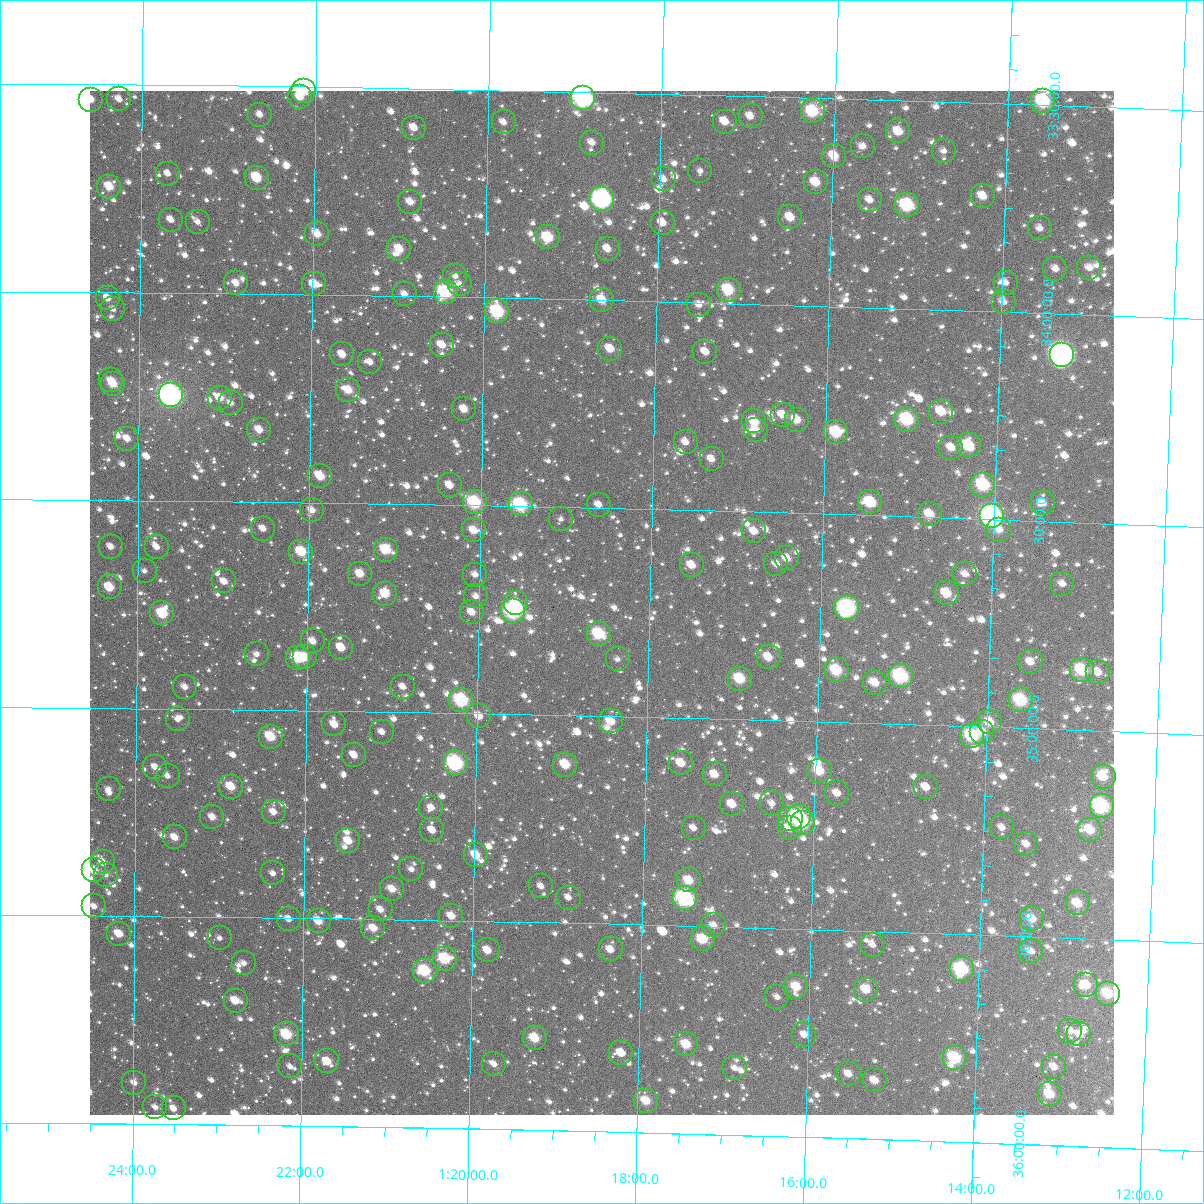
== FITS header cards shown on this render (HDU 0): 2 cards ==
NAXIS1  =                 1024
NAXIS2  =                 1024

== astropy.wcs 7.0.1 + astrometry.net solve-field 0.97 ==
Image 1024 x 1024 px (HDU 0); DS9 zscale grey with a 90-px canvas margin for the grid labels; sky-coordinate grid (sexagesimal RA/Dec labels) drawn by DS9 from the SOLVED WCS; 232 Tycho-2 reference stars matched to detected sources circled (green)
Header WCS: RA---TAN-SIP/DEC--TAN-SIP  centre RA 01:18:34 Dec +34:44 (19.64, +34.73 deg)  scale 8.66 arcsec/px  FOV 147.8' x 147.8'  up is +179 deg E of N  parity flipped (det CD > 0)
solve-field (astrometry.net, Tycho-2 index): VERIFIED the header's WCS against the Tycho-2 star catalogue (verified at 6 index scales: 12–232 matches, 0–1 conflicts across passes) and refined it, rather than solving blind
Solved WCS: RA---TAN-SIP/DEC--TAN-SIP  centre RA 01:18:34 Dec +34:44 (19.64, +34.73 deg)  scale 8.66 arcsec/px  FOV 147.9' x 147.9'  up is +179 deg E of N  parity flipped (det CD > 0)
The solver's refit moves the header's centre by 0.75 arcsec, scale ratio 1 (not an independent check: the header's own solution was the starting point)
Tycho-2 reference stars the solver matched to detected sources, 232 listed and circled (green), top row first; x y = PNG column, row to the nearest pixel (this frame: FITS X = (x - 90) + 1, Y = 1024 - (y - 91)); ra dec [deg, ICRS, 3 dp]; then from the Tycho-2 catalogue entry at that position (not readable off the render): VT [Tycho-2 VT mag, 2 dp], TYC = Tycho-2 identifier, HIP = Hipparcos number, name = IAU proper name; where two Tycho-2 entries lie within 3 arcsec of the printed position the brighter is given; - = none
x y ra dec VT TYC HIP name
304 91 20.533 +33.511 10.34 2296-493-1 6392 -
300 97 20.545 +33.525 10.92 2296-459-1 - -
583 98 19.726 +33.516 7.62 2295-784-1 6145 -
119 99 21.065 +33.535 11.80 2296-445-1 - -
91 100 21.147 +33.536 11.31 2296-442-1 - -
1043 101 18.399 +33.491 8.58 2295-790-1 5725 -
813 111 19.063 +33.532 9.25 2295-801-1 - -
260 115 20.658 +33.569 12.14 2296-319-1 - -
751 116 19.242 +33.549 10.95 2295-812-1 - -
504 122 19.955 +33.577 11.31 2295-963-1 - -
725 122 19.316 +33.563 10.84 2295-962-1 - -
414 128 20.213 +33.594 11.23 2295-956-1 - -
898 131 18.814 +33.575 10.33 2295-953-1 - -
592 143 19.699 +33.621 11.42 2295-908-1 - -
863 146 18.915 +33.613 12.37 2295-898-1 - -
944 151 18.681 +33.618 11.97 2295-873-1 - -
834 156 18.998 +33.638 10.46 2295-851-1 - -
700 171 19.383 +33.683 12.81 2295-859-1 - -
168 174 20.923 +33.713 11.81 2296-592-1 - -
257 178 20.665 +33.720 9.73 2296-581-1 - -
664 179 19.488 +33.706 11.80 2295-894-1 - -
816 182 19.048 +33.703 10.50 2295-903-1 - -
109 187 21.091 +33.746 10.29 2296-564-1 - -
983 196 18.564 +33.724 10.75 2295-952-1 - -
602 199 19.665 +33.757 7.64 2299-101-1 6127 -
870 200 18.890 +33.742 11.33 2295-972-1 - -
410 202 20.220 +33.773 11.19 2299-97-1 - -
907 205 18.781 +33.752 8.71 2299-98-1 - -
790 217 19.119 +33.789 10.84 2299-827-1 - -
171 220 20.912 +33.824 11.80 2300-62-1 - -
198 222 20.835 +33.828 12.19 2300-69-1 - -
663 223 19.489 +33.811 11.29 2299-69-1 - -
1040 228 18.397 +33.797 11.57 2299-60-1 - -
317 234 20.488 +33.853 10.62 2300-122-1 - -
548 237 19.820 +33.852 9.57 2299-11-1 - -
399 249 20.249 +33.887 10.47 2299-55-1 - -
608 249 19.646 +33.876 11.25 2299-53-1 - -
1089 268 18.248 +33.887 11.50 2299-673-1 - -
1055 269 18.347 +33.893 12.01 2299-785-1 - -
455 276 20.086 +33.949 11.66 2299-1280-1 - -
236 283 20.722 +33.974 11.34 2300-647-1 - -
1006 283 18.489 +33.931 11.57 2299-110-1 - -
314 284 20.495 +33.974 10.73 2300-297-1 - -
460 284 20.072 +33.969 12.05 2299-1094-1 - -
729 290 19.292 +33.968 9.44 2299-813-1 - -
446 292 20.113 +33.988 8.65 2299-1116-1 - -
405 294 20.232 +33.995 11.61 2299-1162-1 - -
108 298 21.094 +34.014 11.17 2300-623-1 - -
602 300 19.659 +33.999 10.33 2299-794-1 - -
1004 302 18.494 +33.977 11.68 2299-515-1 - -
699 305 19.378 +34.005 11.63 2299-246-1 - -
113 309 21.077 +34.040 11.98 2300-813-1 - -
497 311 19.962 +34.033 8.64 2299-1216-1 - -
442 345 20.120 +34.116 11.13 2299-1232-1 - -
610 349 19.632 +34.116 10.67 2299-456-1 - -
705 352 19.355 +34.118 10.83 2299-615-1 - -
342 354 20.410 +34.143 10.90 2300-307-1 - -
1062 355 18.317 +34.098 6.70 2299-988-1 5694 -
370 362 20.329 +34.160 11.37 2300-153-1 - -
111 380 21.082 +34.211 11.78 2300-773-1 - -
113 384 21.076 +34.219 10.28 2300-263-1 - -
348 390 20.392 +34.227 10.45 2300-771-1 - -
171 395 20.906 +34.246 6.37 2300-1644-1 6512 -
220 398 20.764 +34.251 10.87 2300-809-1 - -
231 403 20.733 +34.263 11.84 2300-287-1 - -
464 409 20.053 +34.269 10.83 2299-1240-1 - -
941 412 18.664 +34.245 10.48 2299-720-1 - -
783 415 19.126 +34.265 10.80 2299-1020-1 - -
797 420 19.084 +34.275 10.56 2299-1027-1 - -
907 420 18.764 +34.267 8.91 2299-1002-1 5852 -
754 421 19.207 +34.282 10.14 2299-1012-1 - -
259 430 20.649 +34.327 10.69 2300-1607-1 - -
756 430 19.200 +34.303 11.33 2299-1028-1 - -
836 432 18.967 +34.303 9.21 2299-422-1 - -
127 439 21.033 +34.351 11.07 2300-1573-1 - -
686 442 19.406 +34.337 11.55 2299-730-1 - -
969 445 18.582 +34.324 9.44 2299-682-1 - -
951 448 18.631 +34.331 11.27 2299-952-1 - -
712 459 19.329 +34.376 11.80 2299-679-1 - -
320 476 20.469 +34.437 10.28 2300-1333-1 - -
450 485 20.091 +34.453 10.85 2299-1072-1 - -
983 485 18.534 +34.418 8.85 2299-386-1 - -
475 502 20.017 +34.493 8.90 2299-1264-1 - -
870 502 18.862 +34.468 9.49 2299-773-1 - -
1043 503 18.359 +34.457 11.66 2299-719-1 - -
521 504 19.883 +34.496 8.75 2299-528-1 6204 -
599 505 19.655 +34.492 11.69 2299-881-1 - -
312 510 20.491 +34.519 11.16 2300-1286-1 - -
930 514 18.688 +34.493 10.36 2299-150-1 - -
992 516 18.506 +34.493 7.11 2299-584-1 5765 -
561 519 19.764 +34.528 12.01 2299-961-1 - -
263 529 20.634 +34.564 11.46 2300-1223-1 - -
474 530 20.018 +34.560 10.47 2299-1068-1 - -
999 530 18.484 +34.524 11.18 2299-212-1 - -
754 531 19.199 +34.547 10.81 2299-531-1 - -
111 547 21.078 +34.612 11.74 2300-1084-1 - -
157 547 20.944 +34.611 11.49 2300-960-1 - -
386 550 20.275 +34.610 9.69 2300-1282-1 - -
301 552 20.521 +34.619 9.78 2300-1069-1 - -
787 558 19.101 +34.610 10.88 2299-575-1 - -
776 564 19.131 +34.624 11.58 2299-390-1 - -
692 565 19.378 +34.632 10.77 2299-767-1 - -
145 571 20.979 +34.669 11.78 2300-1200-1 - -
360 574 20.349 +34.670 10.88 2300-784-1 - -
965 574 18.579 +34.634 12.08 2299-771-1 - -
475 575 20.012 +34.667 11.48 2299-1180-1 - -
224 581 20.746 +34.693 11.16 2300-1129-1 - -
1062 584 18.294 +34.649 11.61 2299-112-1 - -
110 587 21.081 +34.710 10.30 2300-1636-1 - -
947 593 18.631 +34.682 9.96 2299-1007-1 - -
385 594 20.274 +34.716 10.20 2300-1061-1 - -
476 596 20.008 +34.719 11.41 2299-1248-1 - -
516 603 19.890 +34.733 11.10 2299-148-1 - -
847 608 18.922 +34.726 7.74 2299-643-1 5891 -
513 611 19.898 +34.753 7.69 2299-376-1 6208 -
472 612 20.019 +34.757 10.97 2299-1278-1 - -
162 613 20.926 +34.771 9.54 2300-1131-1 - -
599 634 19.645 +34.803 9.10 2299-841-1 - -
313 641 20.484 +34.834 11.45 2300-1081-1 - -
341 648 20.400 +34.848 10.72 2300-1258-1 - -
257 654 20.648 +34.867 11.75 2300-1063-1 - -
305 657 20.507 +34.873 10.53 2300-1032-1 - -
769 657 19.147 +34.849 10.50 2299-485-1 - -
298 658 20.528 +34.874 9.34 2300-556-1 - -
618 659 19.589 +34.863 11.92 2299-510-1 - -
1031 662 18.378 +34.840 11.03 2299-365-1 - -
837 670 18.947 +34.875 9.49 2299-406-1 - -
1082 670 18.228 +34.855 9.33 2299-494-1 - -
1098 672 18.180 +34.858 10.76 2299-638-1 - -
901 676 18.757 +34.885 8.27 2299-446-1 5849 -
740 679 19.229 +34.902 9.61 2299-758-1 - -
875 683 18.832 +34.902 10.62 2299-986-1 - -
185 687 20.858 +34.948 11.45 2300-1191-1 - -
403 687 20.217 +34.940 11.76 2299-1145-1 - -
461 700 20.045 +34.970 8.57 2299-1243-1 6249 -
1021 700 18.403 +34.933 8.95 2299-713-1 - -
479 716 19.992 +35.007 10.87 2299-1287-1 - -
178 719 20.877 +35.025 12.27 2300-320-1 - -
611 721 19.605 +35.013 10.44 2299-354-1 - -
990 722 18.492 +34.988 10.42 2299-294-1 - -
334 724 20.417 +35.033 11.01 2300-342-1 - -
382 732 20.277 +35.049 11.96 2300-1192-1 - -
982 732 18.512 +35.013 10.77 2299-751-1 - -
972 736 18.543 +35.022 8.81 2299-302-1 5782 -
271 737 20.604 +35.065 9.86 2300-292-1 - -
354 755 20.357 +35.106 11.16 2300-1004-1 - -
456 763 20.059 +35.122 7.95 2299-1099-1 6255 -
681 763 19.396 +35.109 10.63 2299-342-1 - -
565 765 19.735 +35.119 10.20 2299-166-1 - -
155 767 20.942 +35.141 11.42 2300-1521-1 - -
820 771 18.987 +35.118 9.85 2299-138-1 - -
715 774 19.295 +35.134 10.96 2299-752-1 - -
168 776 20.906 +35.162 12.40 2300-380-1 - -
1104 777 18.152 +35.111 10.57 2299-898-1 - -
231 787 20.718 +35.186 10.41 2300-446-1 - -
926 787 18.673 +35.149 10.97 2299-180-1 - -
109 789 21.079 +35.195 12.72 2300-532-1 - -
837 793 18.934 +35.171 11.04 2299-683-1 - -
772 803 19.125 +35.200 11.54 2299-232-1 - -
732 804 19.242 +35.205 10.78 2299-766-1 - -
1102 806 18.154 +35.181 8.24 2299-312-1 5652 -
431 808 20.128 +35.230 11.35 2299-1281-1 - -
274 812 20.592 +35.246 11.28 2300-1273-1 - -
212 817 20.772 +35.260 11.09 2300-876-1 - -
799 817 19.045 +35.231 8.37 2299-356-1 5923 -
791 819 19.068 +35.236 11.34 2299-378-1 - -
803 823 19.032 +35.246 9.11 2299-864-1 - -
1002 827 18.445 +35.241 11.53 2299-577-1 - -
694 828 19.354 +35.264 11.57 2299-620-1 - -
790 828 19.071 +35.259 10.77 2299-585-1 - -
432 830 20.124 +35.284 11.49 2299-1087-1 - -
1090 830 18.187 +35.238 10.07 2299-1035-1 - -
175 837 20.882 +35.310 10.95 2300-1328-1 - -
348 841 20.370 +35.313 10.55 2300-310-1 - -
1026 844 18.372 +35.279 11.36 2299-942-1 - -
476 855 19.994 +35.341 10.47 2299-1153-1 - -
103 862 21.094 +35.371 11.11 2300-1159-1 - -
411 869 20.183 +35.379 11.73 2299-1241-1 - -
94 870 21.120 +35.391 10.34 2300-150-1 - -
273 873 20.592 +35.394 12.02 2300-1055-1 - -
106 875 21.085 +35.401 11.89 2300-584-1 - -
689 880 19.364 +35.391 10.30 2299-306-1 - -
541 886 19.799 +35.413 12.07 2299-273-1 - -
392 889 20.238 +35.427 10.87 2299-1097-1 - -
569 898 19.717 +35.439 11.91 2299-177-1 - -
685 898 19.373 +35.435 8.18 2299-235-1 6033 -
1078 903 18.214 +35.416 10.15 2299-265-1 - -
94 906 21.119 +35.478 11.85 2300-572-1 - -
381 909 20.272 +35.477 11.38 2300-226-1 - -
451 916 20.063 +35.489 10.90 2299-1069-1 - -
289 919 20.543 +35.503 11.56 2300-284-1 - -
1032 919 18.347 +35.457 10.67 2299-329-1 - -
319 921 20.455 +35.507 10.69 2300-692-1 - -
714 925 19.287 +35.497 11.41 2299-335-1 - -
373 928 20.293 +35.522 10.64 2300-676-1 - -
119 934 21.044 +35.543 10.39 2300-474-1 - -
220 938 20.747 +35.551 12.34 2300-198-1 - -
703 939 19.319 +35.531 9.75 2299-115-1 - -
873 945 18.815 +35.533 12.40 2299-155-1 - -
611 949 19.590 +35.562 11.25 2299-171-1 - -
488 950 19.954 +35.570 10.78 2299-1211-1 - -
1031 951 18.348 +35.535 11.76 2299-185-1 - -
445 959 20.079 +35.592 9.32 2299-1113-1 - -
244 963 20.674 +35.611 12.13 2300-1196-1 - -
962 969 18.551 +35.585 8.63 2299-165-1 - -
425 971 20.139 +35.622 9.21 2299-1171-1 - -
1086 985 18.180 +35.611 10.59 2299-123-1 - -
796 987 19.038 +35.640 10.31 2303-394-1 - -
866 990 18.831 +35.641 10.72 2303-707-1 - -
1108 994 18.115 +35.630 9.84 2303-914-1 - -
777 997 19.093 +35.666 11.85 2303-918-1 - -
236 1001 20.698 +35.701 10.56 2304-1678-1 - -
1070 1031 18.223 +35.723 11.15 2303-1004-1 - -
287 1034 20.544 +35.781 9.37 2304-1576-1 - -
1079 1034 18.195 +35.731 11.44 2303-654-1 - -
804 1035 19.010 +35.754 11.62 2303-1077-1 - -
535 1038 19.809 +35.779 10.06 2303-1040-1 6176 -
686 1044 19.358 +35.785 10.09 2303-752-1 - -
621 1053 19.551 +35.810 11.16 2303-1131-1 - -
955 1058 18.561 +35.799 9.13 2303-94-1 5787 -
327 1061 20.423 +35.844 10.74 2304-1635-1 - -
494 1064 19.927 +35.843 12.34 2303-675-1 - -
290 1066 20.533 +35.857 11.92 2304-610-1 - -
1054 1067 18.267 +35.811 11.31 2303-769-1 - -
735 1068 19.214 +35.838 12.13 2303-1022-1 - -
849 1074 18.875 +35.845 11.19 2303-652-1 - -
875 1080 18.797 +35.859 10.61 2303-940-1 - -
134 1083 20.995 +35.901 12.18 2304-22-1 - -
1050 1094 18.276 +35.877 10.22 2303-446-1 - -
646 1101 19.474 +35.923 10.31 2303-682-1 - -
155 1107 20.932 +35.959 11.77 2304-856-1 - -
174 1108 20.878 +35.962 11.16 2304-1506-1 - -